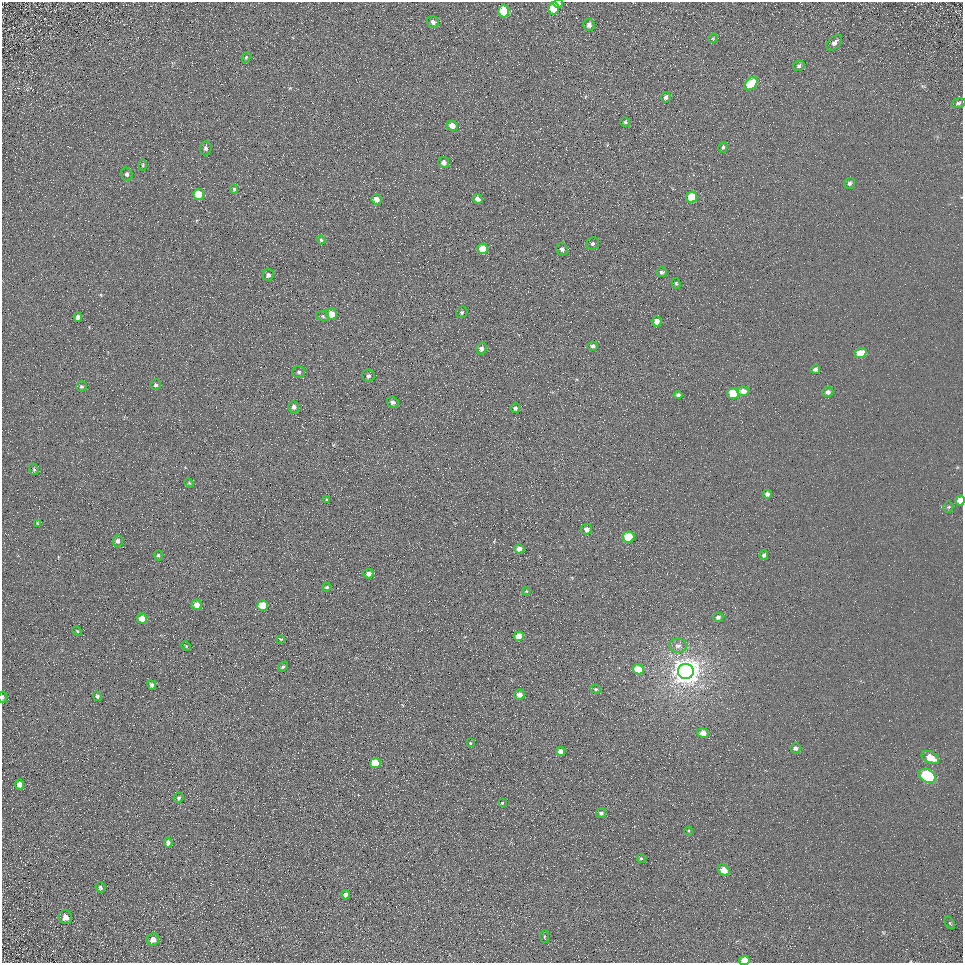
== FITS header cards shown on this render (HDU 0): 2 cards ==
NAXIS1  =                  961
NAXIS2  =                  961

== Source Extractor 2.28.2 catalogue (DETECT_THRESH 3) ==
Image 961 x 961 px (HDU 0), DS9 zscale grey, 1 PNG px = 1 image px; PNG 965 x 965 px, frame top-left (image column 1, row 961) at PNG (2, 2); each listed source drawn as its Kron ellipse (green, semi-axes under 4 px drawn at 4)
Background 5.23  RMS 7.8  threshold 23.3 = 3 sigma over >= 5 px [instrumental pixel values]
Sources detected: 107; all 107 listed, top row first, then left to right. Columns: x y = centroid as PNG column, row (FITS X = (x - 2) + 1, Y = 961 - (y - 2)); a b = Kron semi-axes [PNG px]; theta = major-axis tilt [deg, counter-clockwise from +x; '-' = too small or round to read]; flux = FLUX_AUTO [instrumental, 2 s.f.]
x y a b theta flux
558 3 4 4 - 2600
554 8 6 5 - 15000
504 11 6 5 - 19000
433 22 6 5 - 1900
589 25 6 5 - 2100
713 38 5 4 - 570
834 43 9 5 45 2400
246 57 5 4 - 740
799 66 6 5 - 1000
751 84 7 5 46 16000
666 97 5 4 - 1300
958 103 7 4 17 1000
625 122 5 4 - 790
452 126 5 5 - 4800
723 147 5 4 - 850
205 148 7 6 - 1400
444 162 6 5 - 2700
143 165 6 3 89 600
127 174 6 5 - 1300
849 183 6 5 - 1200
234 189 5 4 - 860
199 194 5 5 - 11000
692 197 5 5 - 17000
376 199 5 5 - 4100
477 199 5 5 - 2600
321 240 4 4 - 810
592 244 6 6 - 1100
482 249 5 5 - 11000
562 249 6 5 - 1800
661 272 5 5 - 1200
268 275 6 5 - 1400
676 283 5 4 - 720
462 312 6 5 - 880
331 314 6 5 - 7200
323 316 6 5 - 890
78 317 5 4 - 1800
657 321 5 5 - 3300
593 346 5 4 - 1200
481 349 6 5 - 1500
860 353 6 4 18 9800
815 369 5 4 - 1300
299 372 6 6 - 1200
368 376 6 6 - 1500
156 385 5 5 - 1100
81 386 5 5 - 820
743 391 6 5 - 3000
828 392 6 5 - 1700
733 393 6 5 - 20000
678 395 4 4 - 1300
393 402 6 5 - 1500
294 407 6 5 - 1600
515 408 5 4 - 1100
34 469 6 4 -69 700
189 483 5 4 - 580
767 494 4 4 - 1400
327 500 4 3 - 720
960 500 5 4 - 5100
948 507 5 5 - 690
37 523 3 3 - 400
586 529 6 5 - 2300
628 537 6 5 - 17000
118 541 6 5 - 1600
519 549 5 4 - 2700
158 555 5 4 - 800
764 555 5 4 - 1300
368 574 5 5 - 2500
327 587 5 4 - 740
526 591 4 3 - 440
197 605 5 5 - 5100
262 606 5 5 - 14000
718 617 5 4 - 1200
142 619 5 5 - 7400
77 631 5 3 - 420
519 636 5 4 - 5500
281 639 4 4 - 470
186 646 5 3 - 430
678 646 9 7 -2 2300
283 667 5 4 - 860
638 669 5 5 - 11000
686 671 8 7 - 800000
152 685 5 4 - 1300
596 689 5 4 - 760
519 695 5 5 - 3700
97 696 5 4 - 1000
2 697 6 3 -90 640
703 733 5 5 - 3500
470 743 3 2 - 3400
795 748 5 5 - 1500
561 751 4 4 - 4200
930 757 9 5 -25 7400
375 763 5 5 - 12000
927 776 9 6 -27 59000
19 784 5 5 - 3200
179 798 5 4 - 1100
502 803 3 3 - 6100
601 813 5 4 - 1100
688 831 5 3 - 550
168 843 5 4 - 2200
641 858 4 4 - 660
724 870 6 5 - 7000
100 887 5 4 - 950
346 895 4 4 - 2100
66 917 7 6 - 3300
950 923 7 3 -54 620
544 936 6 3 89 530
153 939 6 6 - 3200
744 960 5 4 - 9200
At the frame edge (FLAGS 8, measured only in part): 4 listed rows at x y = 558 3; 960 500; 2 697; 744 960